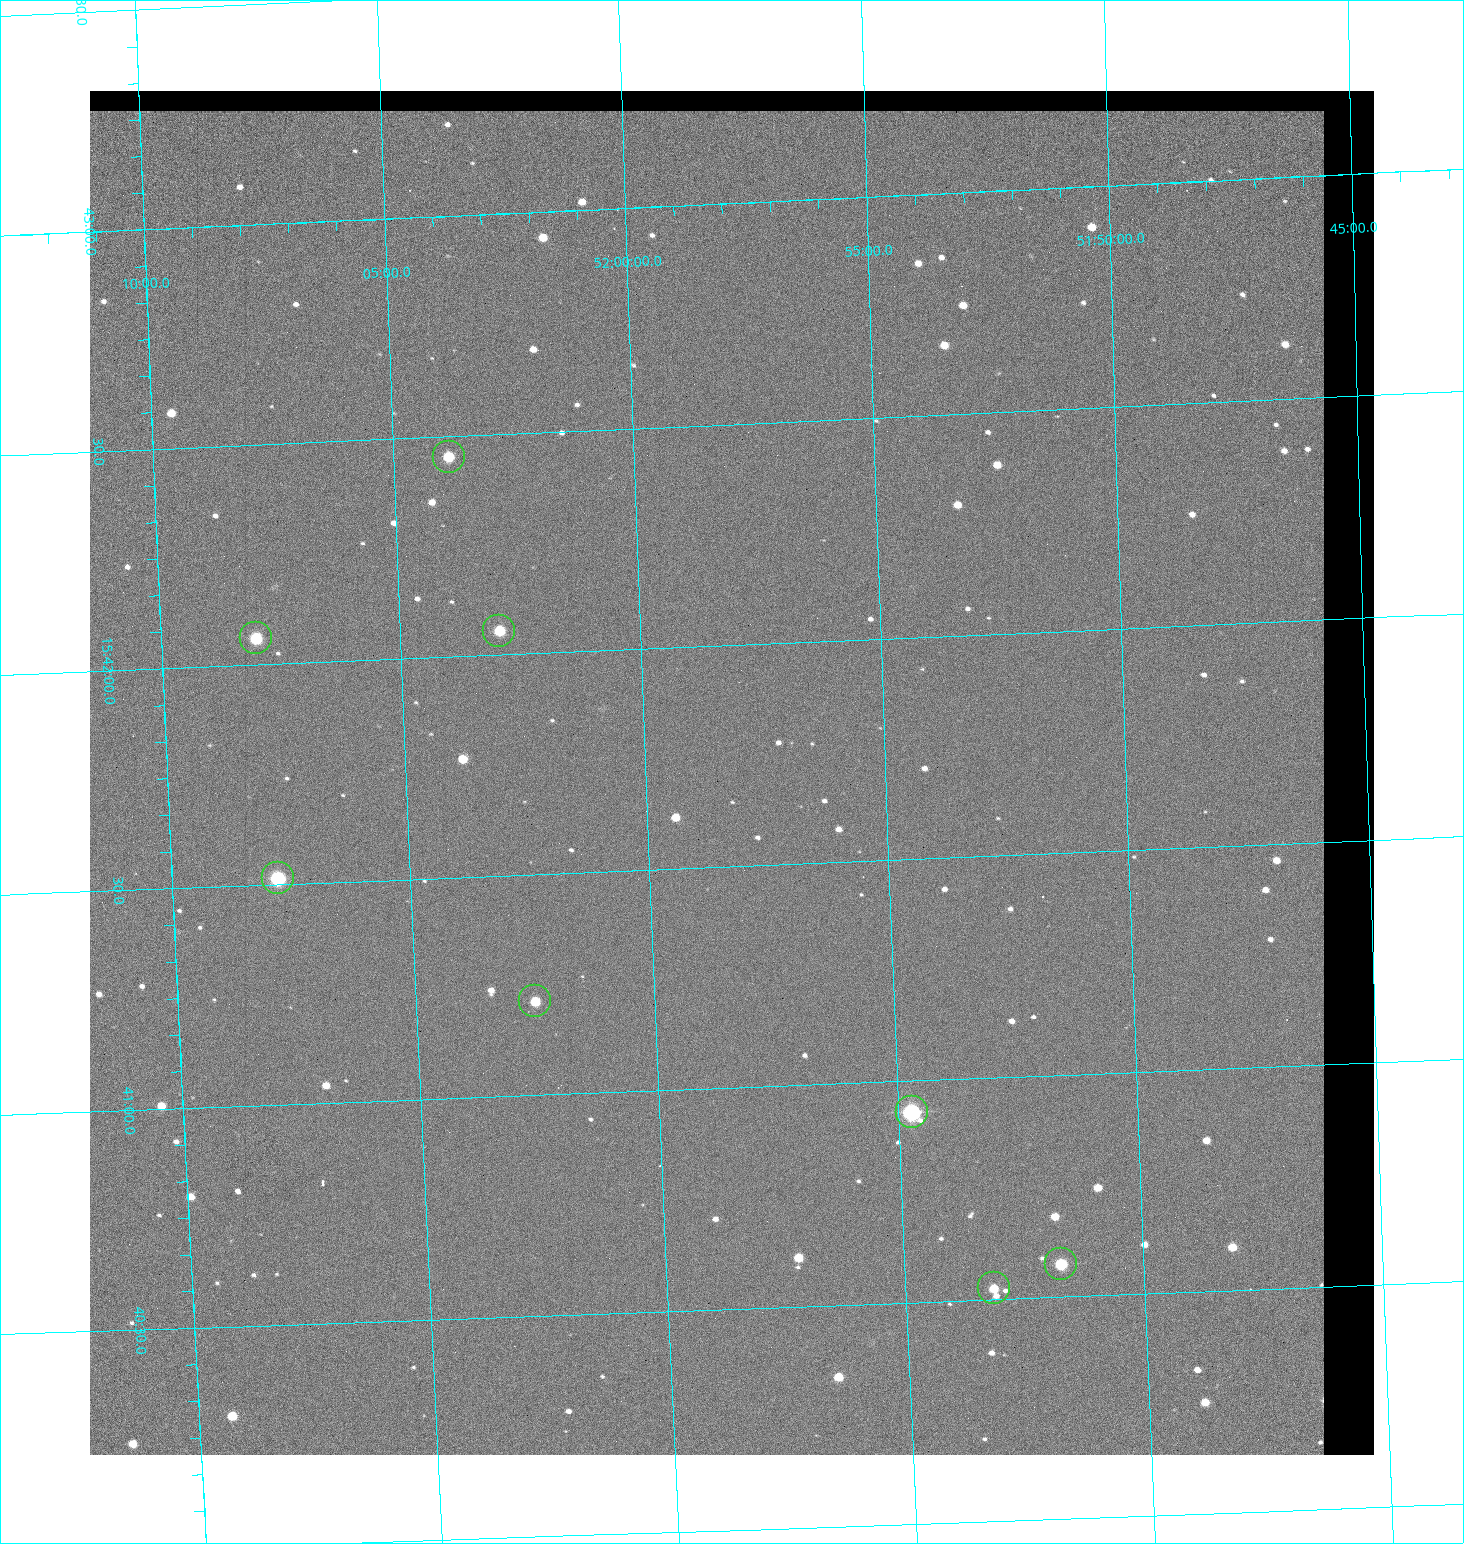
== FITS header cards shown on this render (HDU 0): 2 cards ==
NAXIS1  =                 1284 / length of data axis 1
NAXIS2  =                 1364 / length of data axis 2

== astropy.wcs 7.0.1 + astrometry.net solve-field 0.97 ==
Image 1284 x 1364 px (HDU 0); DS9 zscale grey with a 90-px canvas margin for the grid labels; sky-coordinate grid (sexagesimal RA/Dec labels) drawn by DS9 from the SOLVED WCS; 8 Tycho-2 reference stars matched to detected sources circled (green)
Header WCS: RA---TAN/DEC--TAN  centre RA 15:41:43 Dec +51:58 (235.43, +51.97 deg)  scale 1.26 arcsec/px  FOV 26.9' x 28.5'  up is +92 deg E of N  parity flipped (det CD > 0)
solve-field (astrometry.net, Tycho-2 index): VERIFIED the header's WCS against the Tycho-2 star catalogue (8 matches, 0 conflicts) and refined it, rather than solving blind
Solved WCS: RA---TAN-SIP/DEC--TAN-SIP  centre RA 15:41:43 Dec +51:58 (235.43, +51.97 deg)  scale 1.25 arcsec/px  FOV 26.8' x 28.5'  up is +92 deg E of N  parity flipped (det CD > 0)
The solver's refit moves the header's centre by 0.55 arcsec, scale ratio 0.9971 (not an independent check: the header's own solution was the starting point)
Tycho-2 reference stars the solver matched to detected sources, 8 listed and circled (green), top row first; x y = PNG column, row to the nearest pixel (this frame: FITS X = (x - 90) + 1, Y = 1364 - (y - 91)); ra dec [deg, ICRS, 3 dp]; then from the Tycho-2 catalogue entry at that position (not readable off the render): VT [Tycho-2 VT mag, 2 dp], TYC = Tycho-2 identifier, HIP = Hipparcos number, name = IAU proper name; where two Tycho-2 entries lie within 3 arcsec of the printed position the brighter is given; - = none
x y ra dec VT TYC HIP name
449 457 235.614 +52.064 11.61 3489-1132-1 - -
499 631 235.514 +52.049 11.19 3489-1407-1 - -
256 638 235.515 +52.133 11.12 3489-1380-1 - -
278 878 235.378 +52.130 9.31 3489-1322-1 76850 -
535 1001 235.303 +52.042 11.52 3489-958-1 - -
912 1112 235.232 +51.912 9.59 3489-824-1 - -
1061 1264 235.143 +51.862 10.97 3489-1016-1 - -
994 1288 235.131 +51.886 12.29 3489-908-1 - -